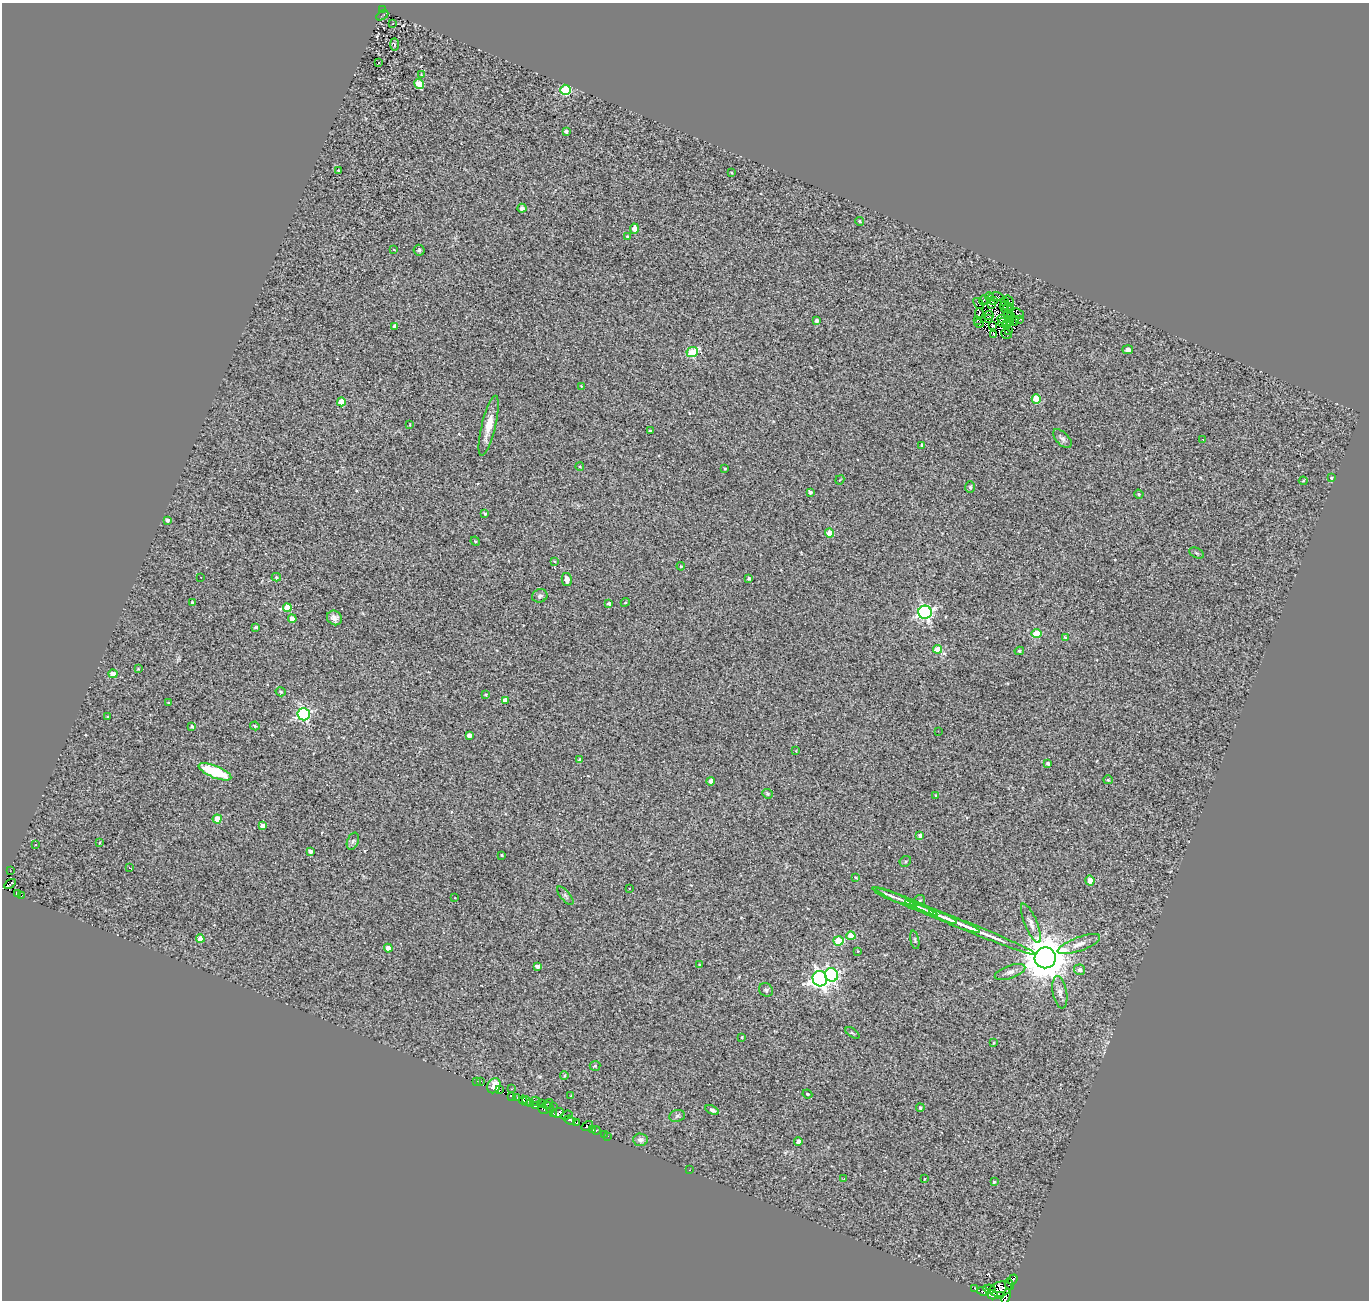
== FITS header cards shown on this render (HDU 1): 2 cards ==
NAXIS1  =                 1367
NAXIS2  =                 1298

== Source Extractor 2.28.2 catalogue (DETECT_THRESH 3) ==
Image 1367 x 1298 px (HDU 1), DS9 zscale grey, 1 PNG px = 1 image px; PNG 1371 x 1302 px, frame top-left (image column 1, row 1298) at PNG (2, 3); each listed source drawn as its Kron ellipse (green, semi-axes under 4 px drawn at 4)
Background 0.437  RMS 0.57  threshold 1.71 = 3 sigma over >= 5 px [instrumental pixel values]
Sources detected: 217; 10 with non-positive FLUX_AUTO (blend fragments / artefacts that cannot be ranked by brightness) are neither listed nor drawn; the other 207 listed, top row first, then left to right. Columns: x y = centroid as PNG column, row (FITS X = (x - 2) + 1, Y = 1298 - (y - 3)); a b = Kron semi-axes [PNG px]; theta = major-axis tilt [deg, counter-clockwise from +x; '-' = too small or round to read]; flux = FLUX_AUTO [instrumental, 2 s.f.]
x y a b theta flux
382 10 3 2 - 69
382 15 6 2 30 84
393 23 2 2 - 37
394 44 6 3 -90 39
378 63 3 3 - 92
421 74 4 2 - 25
419 84 5 4 - 980
565 90 5 5 - 2700
566 131 4 3 - 110
338 170 3 3 - 43
732 173 3 2 - 37
522 208 4 4 - 140
860 221 4 4 - 54
634 229 5 4 - 410
627 236 3 3 - 39
394 250 3 2 - 22
419 250 5 5 - 87
989 296 4 2 - 87
996 297 7 4 -2 17
983 301 5 2 - 48
994 301 2 2 - 43
1009 301 6 3 -59 42
1005 302 3 2 - 0.97
979 304 6 2 -50 17
991 305 3 2 - 3.3
1004 305 5 2 - 46
1007 308 6 2 40 23
1011 308 4 3 - 64
979 313 5 3 - 44
1018 314 6 3 -40 70
988 315 5 2 - 24
1008 315 4 3 - 32
1011 316 2 2 - 15
988 319 3 2 - 12
1002 319 4 2 - 52
1008 319 4 2 - 28
1019 320 4 3 - 47
816 321 4 3 - 92
977 321 3 3 - 35
1014 321 4 3 - 22
1003 322 4 3 - 34
979 323 5 2 - 38
1010 323 2 2 - 25
1007 325 4 2 - 53
395 326 4 3 - 140
993 326 4 2 - 60
1008 330 2 2 - 38
993 334 3 2 - 61
1006 334 5 2 - 69
1128 350 5 4 - 130
692 352 5 5 - 2100
581 386 4 2 - 24
1036 399 4 4 - 1100
341 402 4 4 - 940
410 425 3 2 - 26
489 426 31 7 76 590
650 431 3 3 - 50
1062 439 12 6 -45 120
1203 439 3 2 - 64
922 445 3 3 - 66
580 467 4 3 - 29
725 469 3 2 - 40
1331 478 4 4 - 52
840 480 5 2 - 27
1303 481 4 4 - 38
970 487 6 5 - 64
810 492 4 3 - 82
1139 494 5 4 - 51
485 514 4 3 - 63
168 520 4 4 - 100
830 533 4 4 - 530
475 541 5 4 - 40
1196 553 7 5 -27 63
555 561 4 3 - 37
681 566 4 3 - 37
201 577 3 2 - 28
276 577 4 3 - 50
749 578 3 3 - 68
567 580 6 5 - 240
540 596 8 6 20 100
192 602 3 3 - 58
625 602 5 4 - 44
609 603 3 3 - 95
287 608 4 4 - 670
925 612 6 6 - 8000
334 618 8 7 - 180
292 619 4 4 - 390
256 627 3 3 - 67
1036 634 5 4 - 1100
1066 637 4 4 - 81
938 649 4 4 - 650
1019 651 4 4 - 65
138 669 3 3 - 37
113 674 4 4 - 260
281 692 5 4 - 49
486 695 4 3 - 54
505 700 4 4 - 410
169 702 3 2 - 33
304 714 6 6 - 6200
108 717 4 4 - 59
255 726 5 4 - 48
192 727 3 3 - 87
938 731 2 2 - 58
469 735 4 4 - 160
796 751 3 2 - 28
579 760 4 3 - 82
1048 763 4 3 - 71
215 772 17 6 -22 1700
1108 780 5 4 - 40
711 781 4 4 - 230
767 794 5 5 - 55
936 795 3 3 - 44
217 819 4 4 - 460
263 826 4 4 - 250
920 835 4 3 - 90
353 841 9 5 69 97
100 842 3 3 - 51
36 844 3 2 - 48
310 851 4 4 - 130
502 855 3 2 - 35
905 861 6 5 - 60
130 868 3 2 - 24
10 871 3 2 - 30
856 878 4 3 - 37
1090 881 5 4 - 360
10 884 6 3 34 470
629 888 3 3 - 79
17 894 3 3 - 600
22 896 4 2 - 63
565 896 11 5 -50 100
892 896 20 3 -22 160
455 898 3 2 - 19
920 900 6 5 - 74
907 902 33 4 -23 310
920 907 16 3 -26 150
933 913 25 3 -23 230
954 921 27 3 -22 350
1031 923 21 6 -68 250
975 930 66 4 -22 810
851 936 4 4 - 730
200 939 4 4 - 400
915 940 9 4 -79 61
838 941 5 4 - 1400
1079 944 22 7 20 340
388 948 4 4 - 220
858 951 3 2 - 28
1045 958 10 10 - 150000
700 965 4 3 - 43
537 966 4 4 - 130
1080 970 5 5 - 150
1010 972 16 6 19 200
832 975 7 6 - 6400
820 979 8 7 - 16000
766 990 7 6 - 90
1060 992 16 7 -79 230
852 1033 8 3 -33 49
742 1037 3 3 - 37
993 1043 3 3 - 35
595 1066 5 5 - 48
564 1075 4 3 - 46
481 1081 3 2 - 31
477 1082 3 2 - 60
494 1086 8 6 57 1400
511 1089 3 2 - 96
499 1090 3 2 - 110
807 1094 5 3 - 47
512 1096 4 2 - 200
571 1096 3 2 - 23
517 1098 3 2 - 100
523 1100 4 2 - 100
527 1101 5 3 - 1400
535 1101 5 3 - 93
530 1104 3 2 - 9.5
541 1104 3 3 - 23
548 1104 6 3 32 220
535 1106 4 3 - 800
553 1106 2 2 - 27
549 1107 5 4 - 72
920 1108 4 3 - 63
543 1109 5 3 - 520
712 1110 7 4 -28 110
554 1113 3 2 - 82
558 1113 6 4 24 900
566 1115 6 3 19 340
677 1116 8 6 14 98
570 1120 5 3 - 940
577 1123 4 3 - 410
587 1126 6 3 33 260
593 1130 3 2 - 140
596 1130 4 3 - 100
604 1134 2 2 - 60
608 1136 3 2 - 52
640 1140 7 6 - 140
798 1142 4 4 - 270
689 1170 2 2 - 40
844 1178 2 2 - 20
924 1179 3 2 - 24
994 1182 4 3 - 46
1013 1280 5 3 - 560
1009 1284 6 4 -59 100
975 1289 3 2 - 99
989 1289 6 4 -7 560
1000 1289 11 7 15 1600
983 1291 6 4 -6 1400
992 1295 6 4 -14 180
1000 1296 3 3 - 1100
1006 1296 7 4 73 620
At the frame edge (FLAGS 8, measured only in part): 1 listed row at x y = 1006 1296
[10 non-positive-flux detections neither listed nor drawn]